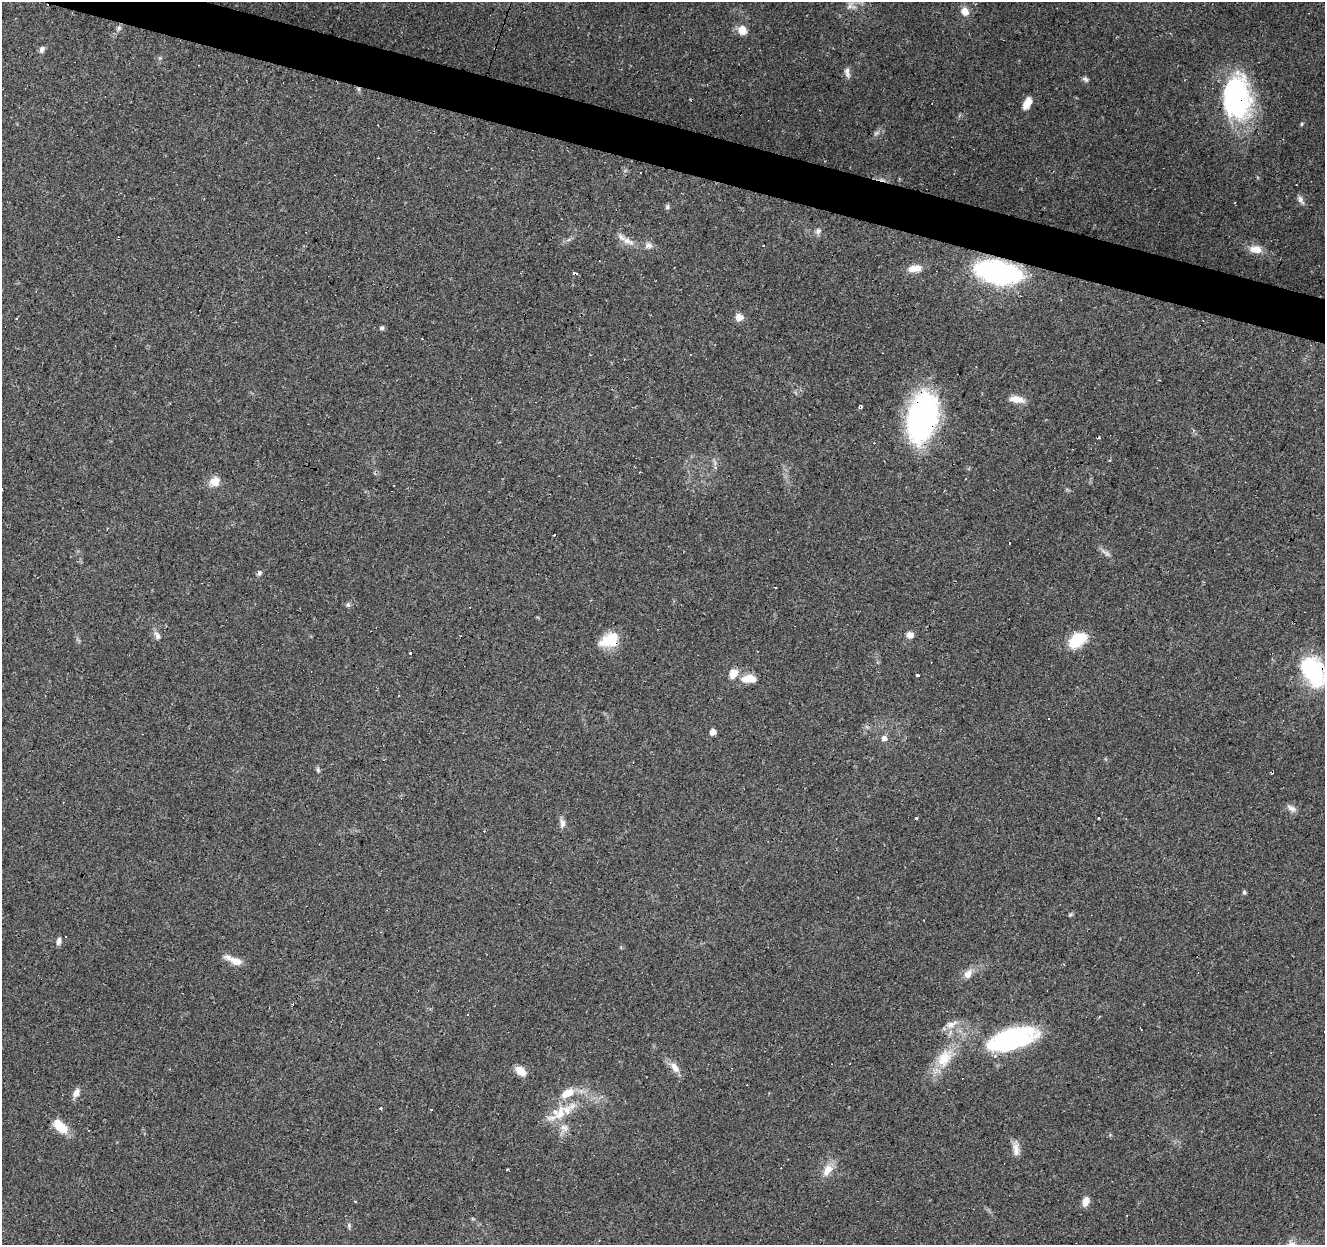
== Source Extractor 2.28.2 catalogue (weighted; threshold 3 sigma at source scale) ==
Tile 11 of 4 x 4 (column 3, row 3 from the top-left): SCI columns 2649-3971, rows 1458-2700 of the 5300 x 5464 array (HDU 1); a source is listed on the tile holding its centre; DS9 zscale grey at full resolution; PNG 1327 x 1247 px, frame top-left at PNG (2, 2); no overlay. Shown black and unused: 3% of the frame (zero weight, under 2 of 3 exposures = <1% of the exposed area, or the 3 px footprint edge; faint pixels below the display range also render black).
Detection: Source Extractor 2.28.2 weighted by HDU 2 'WHT'; one run over the whole footprint, this tile lists its part. Background 0.0956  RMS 0.0061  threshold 0.0275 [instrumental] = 3 sigma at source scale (4.5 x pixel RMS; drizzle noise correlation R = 1.50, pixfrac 1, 0.0396/0.0396 arcsec/px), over >= 5 px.
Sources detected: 100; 1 too faint to see at this stretch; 1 inside a brighter object's white glare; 28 cosmic-ray / hot-pixel residue — not listed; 7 inside a brighter listed object's ellipse — not listed separately; the other 63 listed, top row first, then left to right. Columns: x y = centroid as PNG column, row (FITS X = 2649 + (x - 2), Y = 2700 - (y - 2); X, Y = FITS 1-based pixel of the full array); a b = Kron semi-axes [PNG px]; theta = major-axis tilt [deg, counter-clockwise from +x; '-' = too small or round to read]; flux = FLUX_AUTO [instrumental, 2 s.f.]
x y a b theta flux
850 6 12 10 58 4.4
965 11 11 9 -66 4.8
119 28 8 6 67 1.9
742 30 11 9 -55 6.6
42 49 9 6 69 2
847 72 14 6 -80 2.7
1085 79 9 6 -39 1.6
358 89 6 4 -89 1.1
1237 98 47 29 -87 100
1027 103 14 7 64 7.5
1302 124 6 3 88 0.7
640 173 3 3 - 1.8
1301 200 13 6 -57 2.5
667 207 8 5 61 1.2
818 231 9 6 89 1.9
628 241 18 8 -24 5.5
648 245 11 9 11 2.9
1256 249 15 10 -8 6.6
913 269 12 9 11 5.5
998 272 28 13 -11 190
739 317 8 7 - 5.3
17 318 3 3 - 0.75
382 328 6 5 - 1.2
1017 399 20 8 -9 5.9
860 408 4 4 - 1.1
922 418 49 28 77 130
215 482 13 12 - 5.8
1009 543 3 3 - 1.3
259 573 7 5 65 1.4
348 605 7 5 -88 1.3
910 635 8 7 - 3.4
157 636 12 7 -61 2.6
609 640 22 14 26 16
1077 640 18 12 40 22
410 653 3 2 - 1.2
1313 672 34 22 -60 51
733 673 10 8 61 7.2
917 675 3 3 - 3
750 679 13 10 -5 6.8
712 732 5 5 - 4.6
884 738 6 6 - 2.6
318 770 6 5 - 1.1
1291 808 13 7 -31 3
562 823 11 7 -88 2.9
1244 892 6 5 - 0.96
1070 915 6 4 19 0.8
59 941 10 5 77 2.2
236 961 18 9 -17 6.6
968 974 14 10 53 5
292 1004 3 2 - 0.59
951 1024 19 8 21 5
1005 1039 69 27 21 75
675 1067 16 8 -52 5.3
521 1071 11 8 -39 6.9
76 1093 13 8 59 3.4
381 1109 3 3 - 1.7
559 1113 24 19 52 17
60 1126 17 8 -45 15
1016 1149 18 8 -85 4.7
827 1170 19 11 60 7.2
1086 1202 11 7 70 4.5
1126 1215 3 2 - 0.51
349 1225 7 5 -72 1.2
Overlapping masked pixels (flux is a lower limit): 6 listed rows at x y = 358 89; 1237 98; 998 272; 922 418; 609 640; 1313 672
Isophote crosses this tile's border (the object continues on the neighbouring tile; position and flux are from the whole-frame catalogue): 1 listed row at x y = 1313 672